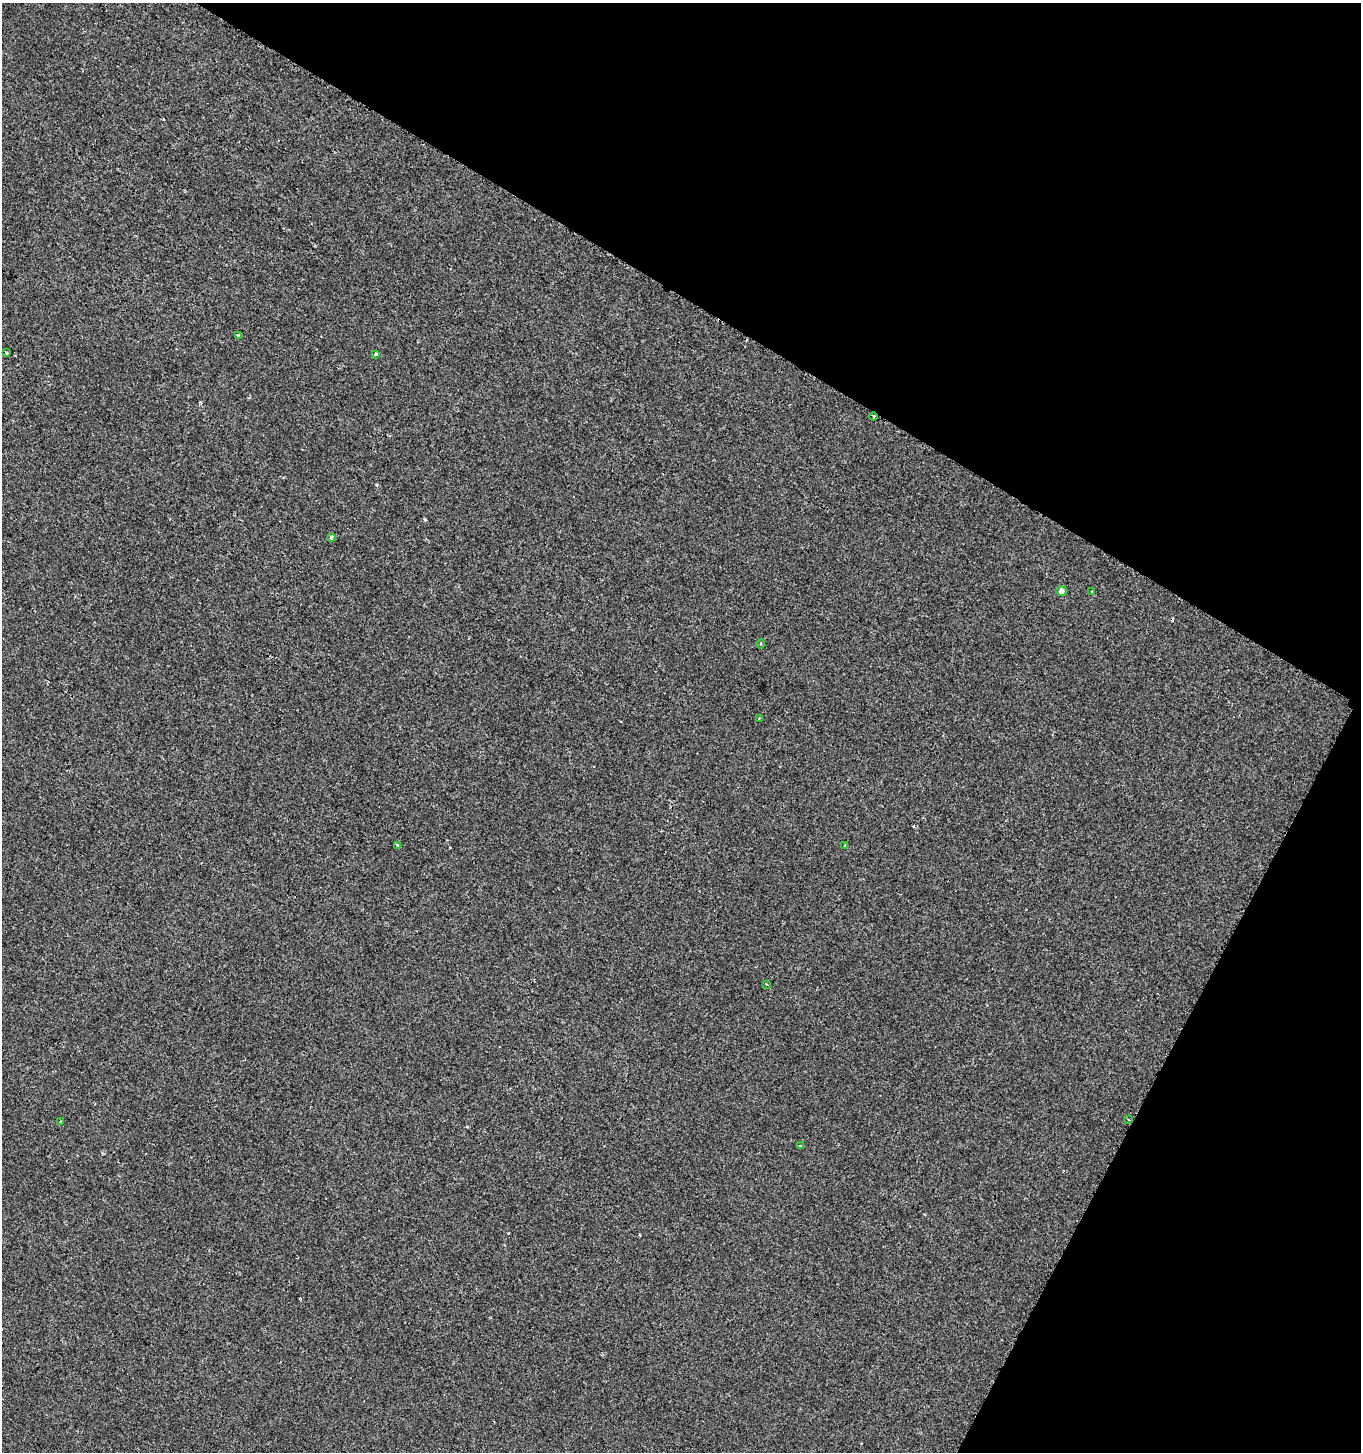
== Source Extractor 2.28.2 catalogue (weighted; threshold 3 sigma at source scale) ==
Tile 8 of 4 x 4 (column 4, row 2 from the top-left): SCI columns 4346-5704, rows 2908-4357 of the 5908 x 5820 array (HDU 1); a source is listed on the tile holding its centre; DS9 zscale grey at full resolution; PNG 1363 x 1454 px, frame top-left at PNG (2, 3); each listed source drawn as its Kron ellipse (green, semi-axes under 4 px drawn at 4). Shown black and unused: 29% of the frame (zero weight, under 2 of 3 exposures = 1% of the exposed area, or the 3 px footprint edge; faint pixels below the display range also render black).
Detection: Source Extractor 2.28.2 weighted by HDU 2 'WHT'; one run over the whole footprint, this tile lists its part. Background -2.56e-04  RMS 0.0025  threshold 0.0113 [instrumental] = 3 sigma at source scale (4.5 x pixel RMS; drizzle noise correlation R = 1.50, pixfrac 1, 0.0396/0.0396 arcsec/px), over >= 5 px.
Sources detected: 21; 6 cosmic-ray / hot-pixel residue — neither listed nor drawn; the other 15 listed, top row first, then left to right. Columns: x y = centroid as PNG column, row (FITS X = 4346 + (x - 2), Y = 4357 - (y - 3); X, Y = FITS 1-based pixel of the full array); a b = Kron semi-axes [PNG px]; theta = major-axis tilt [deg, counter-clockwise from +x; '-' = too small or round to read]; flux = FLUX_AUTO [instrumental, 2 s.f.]
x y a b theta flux
238 335 3 3 - 1.2
7 353 3 3 - 1.1
375 354 3 3 - 0.61
874 416 4 3 - 1
331 537 4 3 - 1.2
1062 591 5 4 - 1.3
1092 592 3 3 - 2.3
761 644 5 3 - 0.25
759 718 2 2 - 0.23
398 845 4 3 - 1.1
845 845 3 2 - 0.26
766 984 3 3 - 0.47
1129 1119 3 2 - 0.37
61 1121 3 2 - 0.19
800 1146 4 3 - 4
Overlapping masked pixels (flux is a lower limit): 1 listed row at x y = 874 416